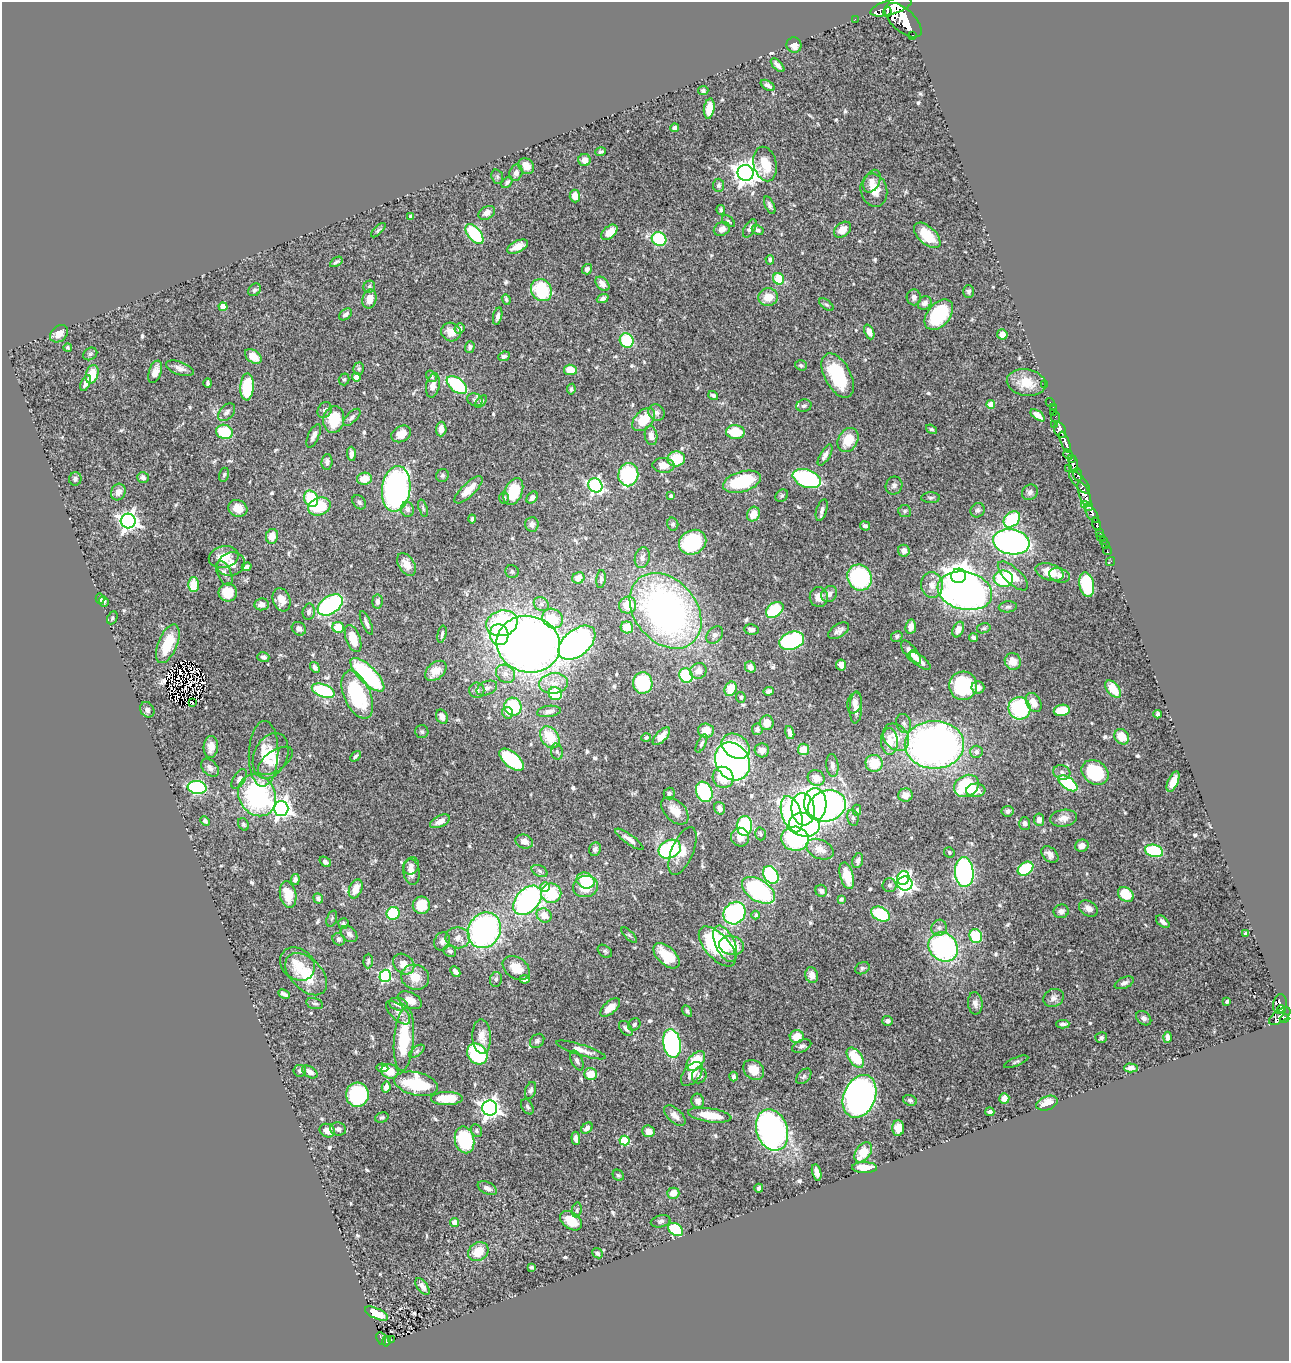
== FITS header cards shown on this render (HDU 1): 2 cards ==
NAXIS1  =                 1287
NAXIS2  =                 1359

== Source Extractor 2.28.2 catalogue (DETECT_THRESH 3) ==
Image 1287 x 1359 px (HDU 1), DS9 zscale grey, 1 PNG px = 1 image px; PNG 1291 x 1363 px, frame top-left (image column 1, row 1359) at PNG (2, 2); each listed source drawn as its Kron ellipse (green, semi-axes under 4 px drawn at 4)
Background 1.5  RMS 0.035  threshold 0.105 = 3 sigma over >= 5 px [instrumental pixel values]
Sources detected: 616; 4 with non-positive FLUX_AUTO (blend fragments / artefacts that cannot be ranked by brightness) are neither listed nor drawn; of the other 612, the 500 brightest by FLUX_AUTO listed and drawn (112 fainter detections omitted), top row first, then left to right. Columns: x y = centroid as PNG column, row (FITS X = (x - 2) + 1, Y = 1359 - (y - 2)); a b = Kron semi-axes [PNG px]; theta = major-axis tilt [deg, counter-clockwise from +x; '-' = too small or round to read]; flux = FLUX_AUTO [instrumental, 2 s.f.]
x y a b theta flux
891 7 21 7 17 7500
887 12 5 2 - 790
855 19 2 2 - 13
903 20 23 11 -42 11000
913 35 3 3 - 140
794 45 8 7 - 19
778 65 8 4 -45 11
768 85 8 4 -31 9.4
703 91 5 4 - 5.1
709 108 10 5 81 34
675 128 4 4 - 12
601 152 5 3 - 4.6
584 160 6 6 - 18
765 164 17 11 -76 57
526 166 8 7 - 22
516 173 8 6 71 11
746 173 8 8 - 2300
497 177 7 5 -71 4.6
872 181 12 8 64 16
507 182 6 4 48 5.9
718 185 6 5 - 5.6
874 190 17 13 -75 37
575 196 6 5 - 25
770 205 9 4 -65 7.3
721 210 5 4 - 4.5
487 213 9 6 31 13
411 217 4 3 - 7.3
728 221 7 4 -39 4.4
750 228 10 5 59 8.6
722 229 8 6 26 15
378 230 9 4 44 4.2
758 230 6 4 -29 5.4
842 230 9 7 39 26
609 232 9 6 41 27
474 234 12 6 -51 170
927 235 16 9 -43 75
659 239 7 7 - 120
518 247 11 6 25 24
770 260 5 4 - 5.9
336 262 7 3 33 4.9
587 269 5 5 - 7.8
779 279 6 5 - 70
602 284 8 5 -47 18
369 287 6 5 - 5.5
254 290 7 5 40 5.4
541 290 11 10 - 140
969 291 6 5 - 6.4
768 297 10 9 - 33
914 297 8 7 - 12
603 298 6 4 21 7.2
369 299 9 7 76 26
506 299 5 3 - 4.1
925 303 7 6 - 12
826 305 8 4 -40 4.7
223 307 4 4 - 38
345 314 7 5 37 8.2
939 315 18 11 50 170
498 316 9 4 77 8.7
459 329 5 5 - 7.7
451 332 10 9 - 25
869 332 8 4 -66 13
59 334 10 7 40 19
1002 334 5 5 - 17
627 340 7 6 - 110
68 347 4 4 - 4.7
470 347 6 4 70 5.9
90 354 7 6 - 5.5
253 356 9 6 -36 33
504 356 6 4 24 5.7
801 365 6 5 - 5.2
180 368 14 6 -20 15
359 369 6 5 - 4.7
570 370 6 5 - 41
155 372 11 6 70 18
92 374 9 6 75 48
838 375 24 13 -62 140
431 376 6 4 -57 5.1
356 377 4 4 - 24
344 379 6 5 - 4.8
86 383 8 4 68 10
208 383 5 3 - 5
1026 383 19 13 -10 47
1044 384 2 2 - 20
433 385 12 6 78 16
457 385 12 6 -38 170
247 387 13 7 86 120
571 389 5 4 - 4.9
713 396 5 4 - 6.4
475 400 8 6 -22 6.3
481 402 7 4 47 4.7
1050 402 5 2 - 44
991 405 4 4 - 42
804 406 7 6 - 6.9
1053 407 3 2 - 27
325 410 8 6 59 7.3
227 412 10 6 48 9.7
1053 412 2 2 - 21
657 413 8 7 - 11
1038 415 8 4 -36 18
352 417 11 5 45 7.4
1056 417 6 3 -87 86
334 420 13 10 81 87
644 420 14 8 47 65
1055 424 3 2 - 110
441 429 7 5 86 19
932 429 6 4 -36 4.4
1060 430 8 5 -65 2200
224 432 8 7 - 92
735 432 9 7 -5 70
401 434 10 7 28 26
314 436 13 5 65 11
651 436 9 6 -81 15
848 440 13 9 60 53
1065 442 11 4 -68 2500
351 454 7 4 -87 11
1068 454 5 4 - 640
825 455 12 5 60 12
676 459 9 7 5 77
1071 459 4 3 - 220
327 462 8 5 85 8.7
1074 464 9 4 -88 1400
663 465 11 7 -5 29
1068 468 2 2 - 26
1078 474 6 3 -86 690
224 475 7 5 75 4.7
442 475 6 6 - 6.7
628 475 11 10 - 190
143 477 6 5 - 7.4
807 478 14 8 -21 280
75 479 6 6 - 6.7
364 479 7 6 - 35
742 482 19 10 16 140
1080 482 14 6 -48 1800
595 485 7 6 - 480
894 485 9 8 - 9.5
396 489 23 14 83 720
468 490 18 6 44 29
118 492 8 7 - 16
513 492 14 9 65 96
1030 492 8 7 - 8.1
1084 494 13 5 -67 5000
671 496 3 3 - 4.6
782 496 7 5 43 4.3
504 498 6 5 - 4.1
532 498 7 5 49 9.1
931 498 9 5 1 5.2
311 499 8 6 -65 120
359 502 8 6 -49 6.9
1084 505 3 2 - 390
319 506 12 8 20 93
1089 507 4 3 - 860
238 508 10 8 -26 29
423 508 9 4 -72 4.4
407 509 7 6 - 13
822 510 11 5 73 9.2
978 510 7 6 - 6.3
905 511 6 6 - 5
753 514 7 6 - 35
1092 514 10 5 -57 2500
472 519 4 3 - 4.6
1012 519 9 7 43 150
128 521 7 7 - 1200
532 524 7 6 - 11
673 524 6 5 - 6
1097 524 7 3 -73 490
865 526 5 4 - 6.1
1099 533 4 3 - 290
272 536 7 6 - 28
1100 537 2 2 - 12
1103 540 3 2 - 56
693 542 14 12 30 200
1011 542 18 12 -9 720
1105 545 2 2 - 18
904 551 6 5 - 16
1107 551 4 2 - 19
224 557 15 11 13 45
642 558 10 7 77 11
1110 561 5 3 - 14
231 564 14 11 19 28
406 564 12 8 -57 21
247 567 5 4 - 8.4
512 571 7 6 - 5.8
1049 572 14 8 -17 40
224 573 13 7 -66 13
1059 575 10 7 -15 12
959 576 7 7 - 2900
1013 576 19 8 -43 36
578 578 6 5 - 24
860 578 13 12 - 220
601 579 9 4 83 5.8
1003 579 9 8 - 140
193 585 7 5 89 50
932 585 13 11 -84 24
1087 585 12 7 -79 150
965 591 27 19 -12 1400
228 592 9 9 - 53
829 594 8 7 - 14
819 597 10 9 - 21
100 599 5 4 - 4.7
282 600 12 8 -70 22
104 601 5 4 - 7.3
377 601 7 5 84 9.8
261 604 7 6 - 15
541 604 8 6 -34 9.1
330 605 14 8 34 360
628 605 9 8 - 42
1008 607 9 5 6 6.2
775 610 10 6 38 120
666 611 42 31 -50 970
309 612 8 6 80 9.7
112 618 7 5 64 4.4
553 618 10 9 - 63
366 623 13 4 -65 8.9
502 623 16 12 16 220
338 627 6 5 - 56
627 627 6 6 - 33
911 627 7 5 83 20
984 628 7 5 14 4.2
299 629 7 6 - 9.7
958 629 8 5 66 16
752 630 7 5 -6 8.9
839 631 12 6 31 12
442 634 9 3 78 4.7
499 635 10 9 - 90
715 635 9 7 49 8.8
897 636 6 5 - 5.2
353 638 14 7 -70 49
973 638 4 3 - 5.8
792 641 13 8 19 350
577 643 21 13 40 710
168 644 20 9 67 83
528 644 32 28 -14 2500
911 652 14 6 -51 21
263 657 6 5 - 7.6
915 657 8 4 -55 6.5
920 661 13 5 -37 16
1013 661 8 8 - 26
841 665 5 5 - 15
315 667 5 4 - 7.9
750 667 6 5 - 14
436 671 12 8 40 32
698 671 8 7 - 21
505 674 10 8 -38 15
367 675 22 8 -45 270
686 675 7 6 - 140
554 683 14 10 7 28
643 683 11 10 - 130
963 686 14 14 - 170
487 688 11 6 24 11
978 688 6 6 - 15
731 689 7 6 - 44
1113 689 10 6 -52 47
477 690 7 7 - 9.6
323 691 12 6 -21 170
769 691 5 4 - 7.2
555 694 7 6 - 82
357 695 25 13 -67 170
741 697 5 4 - 4.1
192 703 3 2 - 7.7
854 703 10 7 79 14
1034 703 10 7 -59 27
513 707 9 8 - 120
856 707 16 6 87 19
1019 708 11 11 - 180
147 710 8 6 -58 8.9
1062 710 8 5 11 57
549 711 12 5 8 9.1
507 713 6 5 - 14
1158 714 4 3 - 5.2
442 717 7 5 -61 16
767 723 7 7 - 23
904 723 10 7 -72 10
757 729 6 5 - 11
706 730 8 7 - 34
422 732 6 6 - 5.3
790 732 7 4 -74 10
661 736 11 5 47 23
550 737 12 8 -57 69
896 737 15 11 -50 44
1122 737 8 6 -53 37
646 738 4 4 - 5.5
889 741 13 8 -87 42
701 744 10 4 63 5.9
934 745 29 24 0 1300
736 746 15 11 -32 62
211 747 11 7 86 19
804 749 6 5 - 35
762 750 7 7 - 14
557 752 8 6 -75 7
976 752 6 6 - 12
263 754 33 14 88 47
271 756 24 16 66 48
356 756 6 4 49 5.1
512 760 15 7 -40 210
275 761 20 10 35 24
732 761 20 16 -57 810
874 763 8 8 - 63
832 765 11 6 -85 10
210 768 10 7 -45 10
1062 772 8 7 - 8.9
1095 772 14 11 -34 130
723 777 11 10 - 62
816 778 9 7 -32 27
239 779 11 6 58 9.2
1173 782 11 5 66 27
1068 783 11 6 -35 140
966 786 13 10 30 140
197 787 9 6 -5 310
976 790 9 7 4 28
704 792 10 8 -68 200
669 794 6 5 - 5.5
257 795 22 18 -62 340
905 795 7 6 - 20
815 804 16 11 -85 710
827 806 19 15 20 660
281 808 7 7 - 1200
719 808 6 5 - 13
803 809 16 11 -83 630
857 810 5 4 - 4.1
675 811 16 10 -46 34
1008 811 6 5 - 9.2
792 814 19 10 -72 450
853 818 8 5 -80 6.6
1064 818 13 8 7 18
1039 820 6 5 - 14
205 821 5 4 - 6.6
440 821 10 5 26 19
1025 823 6 5 - 8
243 824 7 5 -59 5.1
804 825 15 11 -11 520
744 826 10 7 87 180
760 834 6 5 - 5.9
740 837 9 9 - 24
629 839 17 4 -36 15
795 839 14 12 -7 300
524 841 9 7 -18 13
1082 846 7 6 - 16
595 849 7 6 - 8
670 849 11 9 26 230
820 849 14 9 -25 28
682 851 25 11 67 28
1154 851 9 6 -13 190
949 852 5 5 - 5.2
1050 855 10 6 -44 14
858 861 8 5 74 7
325 862 6 4 -35 7.1
411 866 9 7 61 9
1025 869 8 6 34 130
540 871 8 5 -28 6.2
411 872 13 8 -81 18
964 872 15 9 -86 470
771 875 9 7 -58 210
847 876 14 6 -75 41
903 878 7 6 - 120
295 880 5 4 - 7
585 880 9 7 -23 96
905 884 7 7 - 850
890 885 7 7 - 6.2
545 887 5 4 - 38
585 887 12 10 12 52
356 889 10 6 69 34
758 890 18 10 -32 280
821 891 6 5 - 7.7
551 893 10 9 - 93
1126 894 9 6 -40 64
288 895 13 8 -79 43
318 898 5 4 - 6.3
841 899 4 3 - 6.6
528 900 17 11 46 530
421 905 8 8 - 50
1088 908 10 7 -31 15
1061 911 7 6 - 9.4
393 913 6 6 - 110
735 913 12 10 49 320
881 914 10 6 -27 120
544 915 8 6 -35 28
756 915 4 4 - 5.2
332 919 8 5 70 4.7
1163 922 8 4 -42 10
343 924 5 5 - 4.1
939 928 8 7 - 9.6
484 930 18 16 60 630
1246 933 3 3 - 5.2
349 934 9 6 -43 10
629 935 10 4 -45 4.3
976 936 7 6 - 100
458 938 12 10 -8 19
339 939 6 6 - 7
442 941 9 7 67 15
725 944 19 9 -66 120
717 946 24 12 -49 200
732 946 13 9 -12 50
943 947 16 13 -44 430
450 951 6 6 - 7.4
605 951 8 5 -37 4.9
666 956 16 9 -44 61
368 961 7 4 87 5.2
297 964 19 15 -40 43
404 964 11 9 -41 26
516 968 15 10 -36 39
862 968 7 5 26 5.1
455 971 6 4 -46 8.5
306 974 25 15 -45 83
812 975 8 6 -75 19
385 976 6 5 - 320
415 977 14 12 -20 37
496 979 7 6 - 6.2
524 979 5 4 - 7.5
1124 983 10 5 23 11
284 994 6 3 -26 8.6
1054 998 10 8 29 11
410 1000 13 7 -26 20
1227 1001 3 3 - 4.2
315 1003 8 5 -14 5.8
975 1003 11 7 -85 12
398 1004 9 6 -13 15
1280 1004 10 7 78 310
610 1007 12 6 41 33
1281 1010 4 3 - 380
687 1011 6 4 -61 4.5
398 1012 15 7 -45 12
1280 1016 12 6 35 1200
1144 1018 8 6 -39 7.9
1285 1018 5 4 - 640
887 1021 5 5 - 7.8
634 1024 7 5 37 5.8
1063 1024 6 4 1 8.1
626 1028 8 5 -51 10
482 1036 17 9 -88 25
797 1037 7 6 - 41
1167 1037 5 3 - 7.9
1101 1038 6 5 - 6.3
404 1039 32 10 85 120
537 1041 8 6 45 6.6
672 1043 14 8 -80 480
802 1046 10 6 23 8.4
581 1050 26 5 -17 19
417 1051 9 4 36 6.4
477 1054 11 9 -50 210
855 1058 11 6 -52 82
577 1061 10 5 -65 7.5
696 1061 11 7 48 78
1016 1062 13 4 22 4.7
382 1068 6 4 -8 9.3
1131 1068 7 4 -2 9.3
754 1070 11 9 -38 35
300 1071 6 5 - 6.5
390 1071 8 7 - 35
310 1072 8 5 -33 14
591 1074 6 6 - 39
692 1074 14 8 50 21
699 1076 8 7 - 13
733 1076 5 3 - 5.7
804 1076 9 6 46 5.8
416 1084 22 11 -13 150
386 1087 5 4 - 12
531 1090 8 5 71 6
357 1095 12 11 - 230
860 1096 22 15 67 1300
1004 1098 5 5 - 22
447 1099 16 6 0 54
910 1100 7 5 -23 6.4
698 1101 7 6 - 12
1047 1103 11 7 22 38
527 1107 8 5 -58 5.9
490 1108 7 7 - 1300
990 1112 4 3 - 8.2
710 1115 22 7 -8 54
675 1116 13 7 -43 15
382 1117 7 5 18 4.5
587 1128 6 4 43 11
898 1128 7 6 - 26
338 1129 8 6 -10 9.1
772 1130 21 15 -71 740
327 1131 8 6 -29 22
476 1131 6 5 - 4.2
648 1131 6 5 - 22
576 1138 7 3 -84 8.6
465 1140 13 9 -77 190
625 1141 5 5 - 140
863 1152 11 7 55 55
864 1168 12 5 -1 49
817 1172 8 4 -77 16
618 1175 6 5 - 4.1
487 1188 10 5 -26 14
759 1188 4 4 - 7
673 1193 6 5 - 27
577 1210 7 5 81 5
571 1221 12 8 -36 54
661 1221 10 6 12 6.9
454 1222 4 4 - 24
676 1229 8 5 -32 120
478 1252 11 9 33 47
597 1253 5 4 - 5.7
532 1267 4 3 - 4.2
422 1286 9 5 -53 13
376 1313 12 5 -25 47
381 1338 6 4 -65 120
391 1340 3 3 - 15
386 1341 5 4 - 130
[112 fainter detections neither listed nor drawn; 4 non-positive-flux detections neither listed nor drawn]